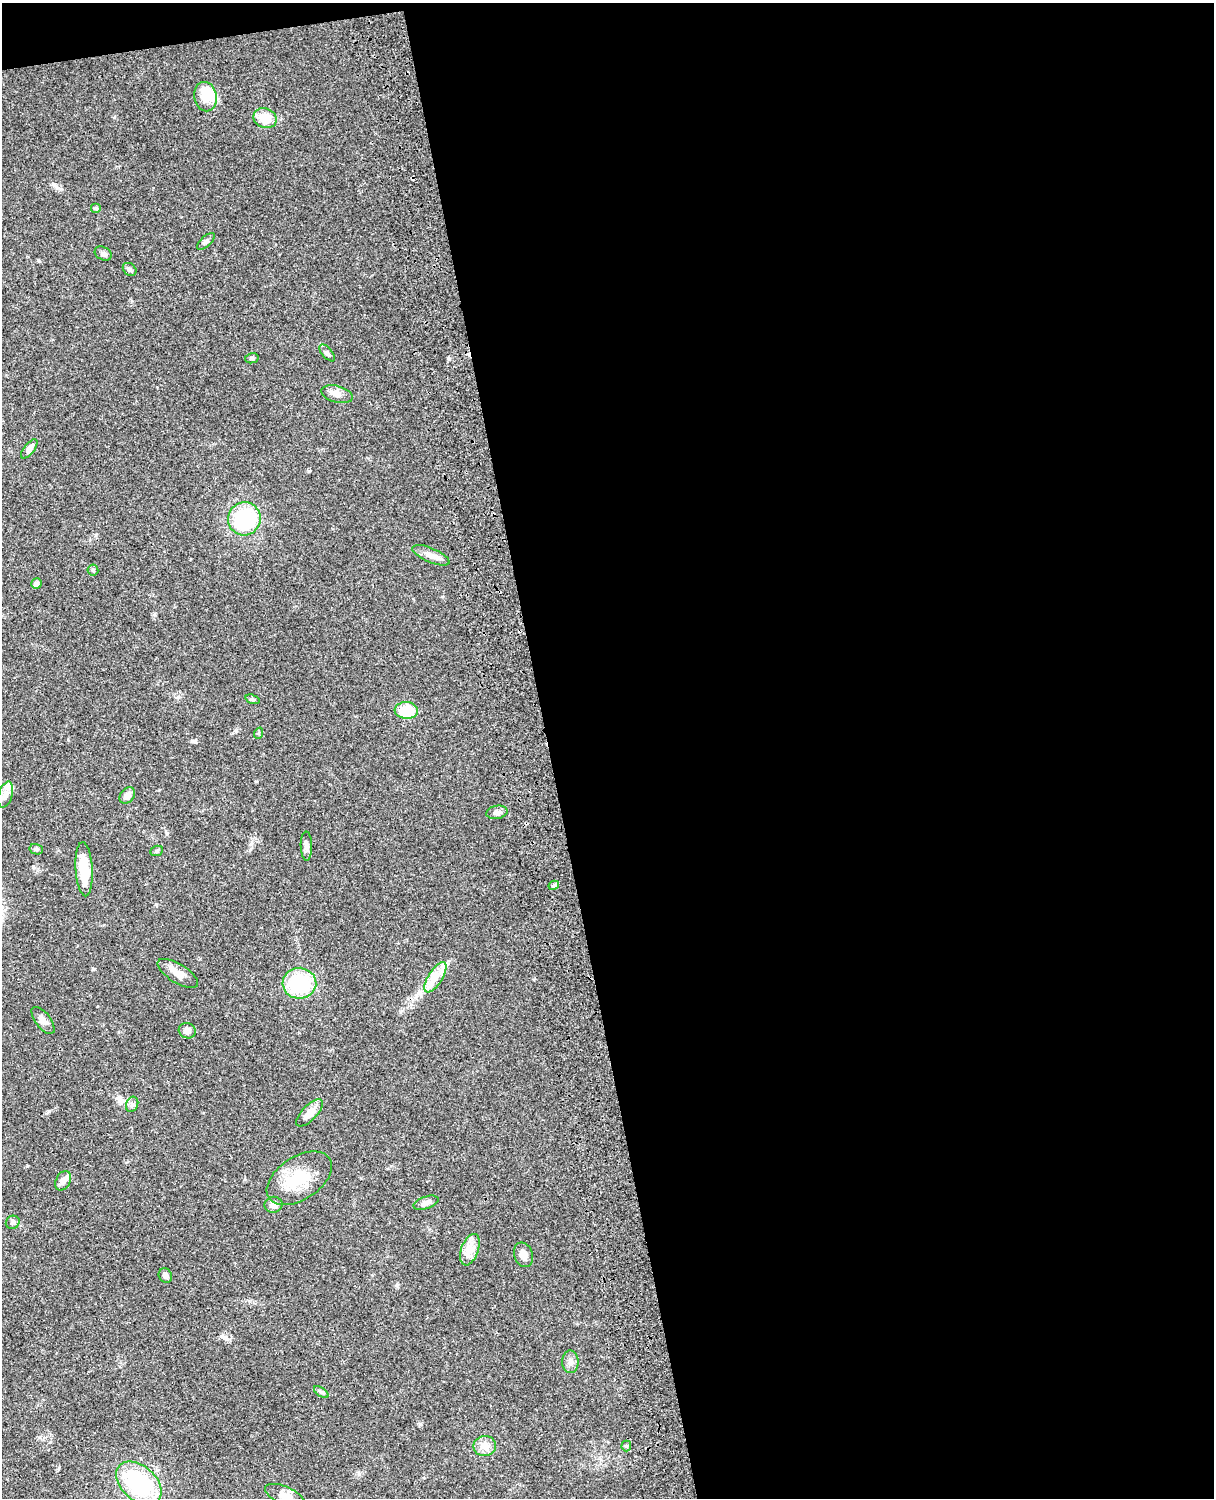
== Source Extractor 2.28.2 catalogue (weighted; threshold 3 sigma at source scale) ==
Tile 4 of 4 x 3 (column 4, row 1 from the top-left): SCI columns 3757-4968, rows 3268-4763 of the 5087 x 4927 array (HDU 1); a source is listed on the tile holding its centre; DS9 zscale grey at full resolution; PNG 1216 x 1500 px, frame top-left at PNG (2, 3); each listed source drawn as its Kron ellipse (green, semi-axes under 4 px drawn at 4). Shown black and unused: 56% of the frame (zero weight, under 3 of 4 exposures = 6% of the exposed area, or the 3 px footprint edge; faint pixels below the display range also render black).
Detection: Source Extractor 2.28.2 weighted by HDU 2 'WHT'; one run over the whole footprint, this tile lists its part. Background 0.0809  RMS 0.0058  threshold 0.0262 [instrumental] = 3 sigma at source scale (4.5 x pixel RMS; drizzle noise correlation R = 1.50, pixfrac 1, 0.05/0.05 arcsec/px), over >= 5 px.
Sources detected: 49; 1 inside a brighter object's white glare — neither listed nor drawn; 2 inside a brighter listed object's ellipse — not listed separately; the other 46 listed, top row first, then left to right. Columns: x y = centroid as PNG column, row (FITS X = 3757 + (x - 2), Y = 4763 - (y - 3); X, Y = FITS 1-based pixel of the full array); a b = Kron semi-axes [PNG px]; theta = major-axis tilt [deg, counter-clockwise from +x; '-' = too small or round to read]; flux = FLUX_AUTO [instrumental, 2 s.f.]
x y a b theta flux
205 97 15 11 -79 8.9
265 118 12 9 -22 12
96 208 5 5 - 0.8
206 241 11 5 43 1.5
103 254 9 6 -29 1.6
130 269 7 6 - 1.3
327 353 10 5 -49 1.6
252 358 7 5 13 1
337 394 16 8 -14 3.8
29 449 11 5 52 2.8
244 519 16 16 - 41
431 555 20 7 -23 4.3
93 570 5 5 - 0.92
36 584 5 5 - 1.5
253 699 7 4 -20 0.91
406 710 12 8 -4 18
259 733 6 3 71 0.61
6 795 13 7 72 3.3
127 795 9 6 49 3.8
497 812 11 6 10 2.2
306 846 14 5 -89 2.5
36 849 7 5 -14 1.1
157 851 6 5 - 0.83
84 869 27 8 -87 15
554 885 5 4 - 1.1
178 973 23 9 -32 5
435 977 17 7 58 6.4
299 983 17 15 -3 37
43 1020 16 7 -52 3.2
187 1031 8 7 - 2.7
132 1104 8 6 69 1.6
310 1113 17 7 46 6.4
299 1178 36 21 33 23
63 1181 10 7 63 2.9
426 1203 13 6 18 3.2
274 1205 9 8 - 3.4
13 1222 7 6 - 1.5
470 1250 16 8 70 5.7
524 1255 12 9 -70 4.2
165 1275 7 6 - 1.8
570 1362 11 8 -89 2.8
321 1392 8 4 -35 1
485 1446 11 10 - 5.8
626 1446 5 5 - 0.81
139 1483 26 17 -41 51
285 1496 21 9 -24 4.9
Isophote crosses this tile's border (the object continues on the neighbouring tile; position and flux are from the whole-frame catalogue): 1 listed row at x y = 285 1496
Unlisted compact peaks at least as high as the median listed source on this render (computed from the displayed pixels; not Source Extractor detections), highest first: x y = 449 359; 195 742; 420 1424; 227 1339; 167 833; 93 969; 49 1111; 57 188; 156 904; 236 731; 33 866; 256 781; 39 261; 27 1166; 154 615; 397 1286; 359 1474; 59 1468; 308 471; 114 117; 178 697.